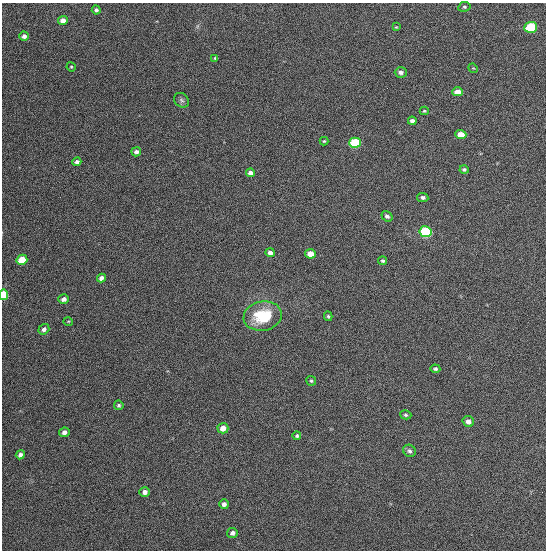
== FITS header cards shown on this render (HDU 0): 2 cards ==
NAXIS1  =                  544
NAXIS2  =                  548

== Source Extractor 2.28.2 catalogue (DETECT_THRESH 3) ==
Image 544 x 548 px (HDU 0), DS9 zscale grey, 1 PNG px = 1 image px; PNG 548 x 552 px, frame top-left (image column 1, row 548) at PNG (2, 3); each listed source drawn as its Kron ellipse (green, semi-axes under 4 px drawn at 4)
Background 1340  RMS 62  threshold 187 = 3 sigma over >= 5 px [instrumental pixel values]
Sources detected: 48; all 48 listed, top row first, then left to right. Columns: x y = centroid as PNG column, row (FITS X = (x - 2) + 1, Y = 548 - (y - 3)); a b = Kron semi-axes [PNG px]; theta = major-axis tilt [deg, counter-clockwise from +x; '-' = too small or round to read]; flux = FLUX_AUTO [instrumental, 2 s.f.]
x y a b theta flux
464 7 6 5 - 7000
96 10 4 4 - 10000
63 21 5 4 - 31000
396 27 4 4 - 3600
531 27 6 5 - 280000
24 36 5 4 - 15000
215 58 4 4 - 5300
71 67 5 4 - 4600
473 68 5 4 - 3800
401 72 6 5 - 16000
458 92 5 4 - 35000
181 100 8 6 -38 11000
424 111 4 3 - 4600
412 121 4 4 - 14000
461 135 5 4 - 54000
324 141 4 4 - 4800
355 143 6 5 - 320000
136 152 5 4 - 15000
77 162 4 4 - 13000
464 169 4 4 - 8200
250 173 4 4 - 23000
423 197 5 4 - 11000
387 216 6 5 - 13000
426 232 6 5 - 530000
270 253 5 4 - 22000
310 254 5 5 - 51000
22 260 5 5 - 110000
383 261 4 4 - 7700
101 278 4 4 - 19000
4 295 5 4 - 210000
64 299 5 4 - 17000
263 316 19 14 11 180000
328 316 5 3 - 6300
68 321 5 3 - 3200
44 329 5 5 - 14000
435 369 5 4 - 7600
311 381 5 5 - 6000
119 405 5 4 - 7800
406 415 6 4 -16 6400
468 421 6 5 - 18000
223 428 5 5 - 37000
64 432 5 5 - 18000
297 436 4 4 - 7900
409 451 7 6 - 11000
20 455 4 4 - 13000
145 492 5 4 - 18000
224 504 5 4 - 14000
232 533 5 5 - 15000
At the frame edge (FLAGS 8, measured only in part): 1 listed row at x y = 4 295